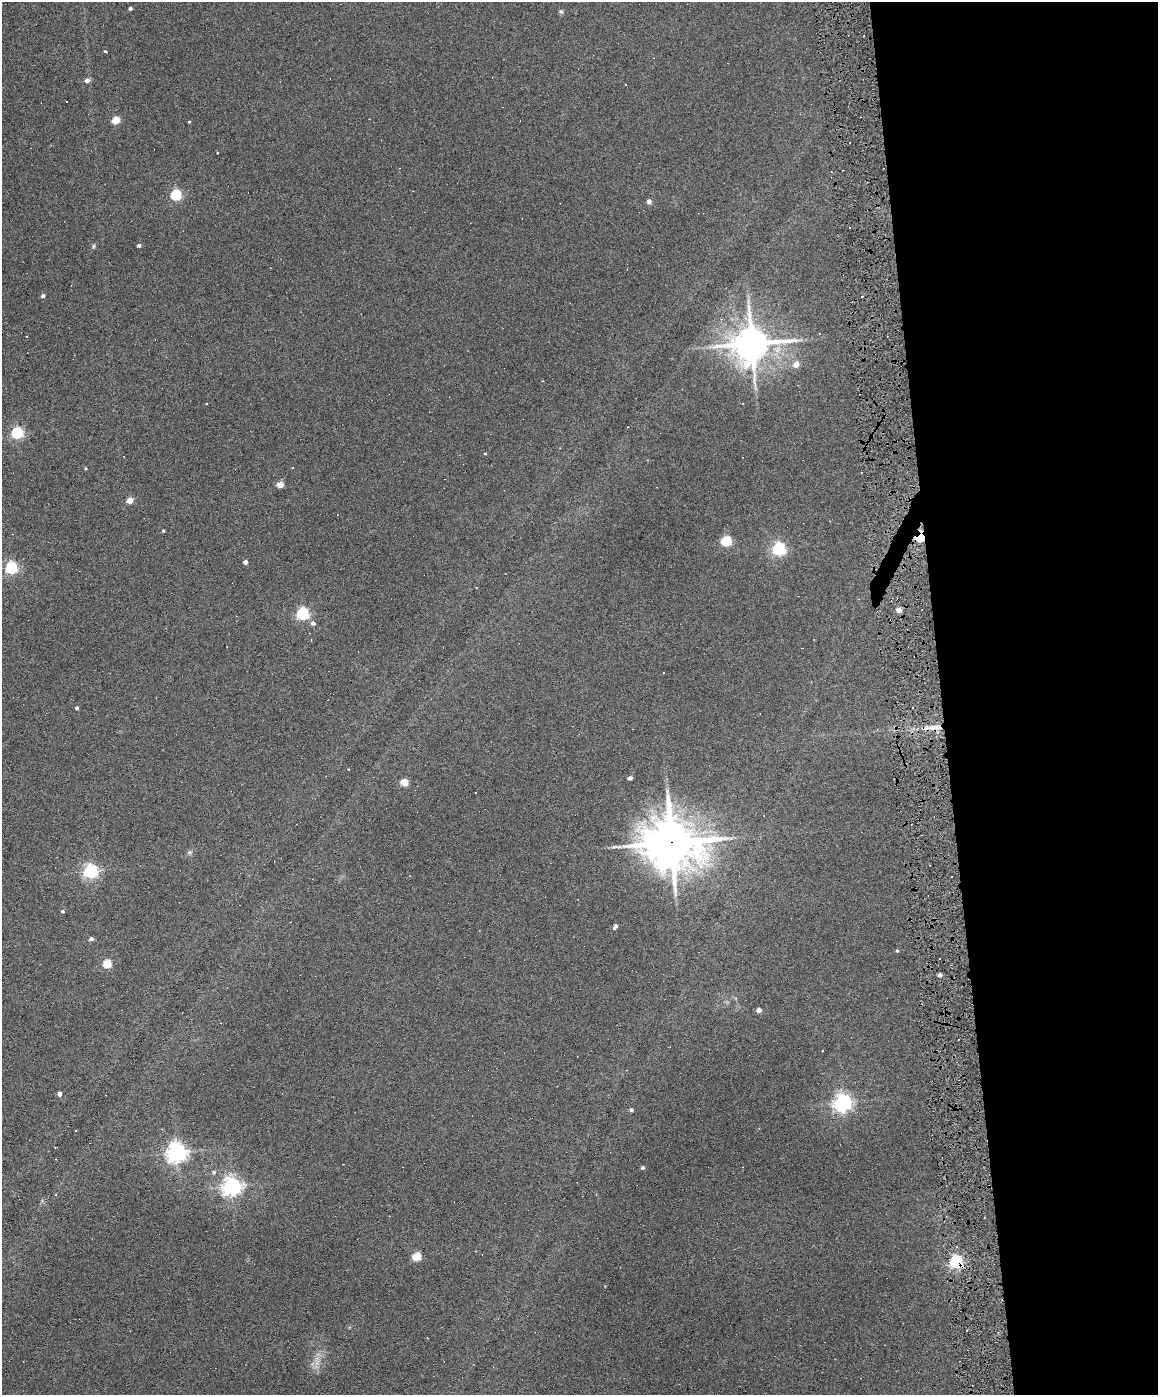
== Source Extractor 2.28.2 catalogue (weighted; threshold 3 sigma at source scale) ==
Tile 8 of 4 x 3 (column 4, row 2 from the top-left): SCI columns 3467-4622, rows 1632-3024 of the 4622 x 4551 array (HDU 1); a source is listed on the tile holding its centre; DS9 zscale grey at full resolution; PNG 1160 x 1397 px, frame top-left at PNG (2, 2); no overlay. Shown black and unused: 19% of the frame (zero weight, under 6 of 12 exposures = <1% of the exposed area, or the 3 px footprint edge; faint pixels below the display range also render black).
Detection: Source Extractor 2.28.2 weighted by HDU 2 'WHT'; one run over the whole footprint, this tile lists its part. Background 0.0669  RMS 0.0034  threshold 0.0138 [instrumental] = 3 sigma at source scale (4.09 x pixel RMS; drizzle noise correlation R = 1.36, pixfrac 0.8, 0.05/0.05 arcsec/px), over >= 5 px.
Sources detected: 80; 26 cosmic-ray / hot-pixel residue — not listed; the other 54 listed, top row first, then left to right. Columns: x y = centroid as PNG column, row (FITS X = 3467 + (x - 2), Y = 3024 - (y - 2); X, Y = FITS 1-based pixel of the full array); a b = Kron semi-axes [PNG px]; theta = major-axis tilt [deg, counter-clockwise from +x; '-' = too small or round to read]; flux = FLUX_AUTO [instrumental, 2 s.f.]
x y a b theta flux
130 8 3 3 - 0.67
561 12 6 5 - 0.53
105 52 3 3 - 1.9
87 80 5 5 - 1.3
116 120 5 4 - 8.4
189 122 3 3 - 0.26
217 153 3 2 - 0.23
176 195 5 5 - 29
649 201 4 4 - 1.4
139 245 4 3 - 0.69
93 246 7 4 70 0.47
43 296 5 4 - 0.8
862 296 3 2 - 0.36
752 344 12 11 - 780
796 364 5 5 - 3.2
206 403 3 3 - 0.46
17 433 5 5 - 37
485 453 4 3 - 0.23
280 485 4 4 - 5
130 500 5 4 - 4.5
163 531 3 3 - 0.41
920 537 5 4 - 28
726 541 6 5 - 21
779 549 6 6 - 61
245 562 4 4 - 1.3
11 568 5 5 - 45
899 610 4 4 - 2.9
302 614 5 5 - 46
313 623 6 5 - 1
77 708 4 3 - 0.81
348 769 3 3 - 0.26
630 778 5 3 - 0.96
404 782 5 4 - 6.8
672 843 18 16 -11 1300
190 852 6 5 - 0.58
90 871 6 5 - 80
62 911 4 3 - 0.51
615 927 6 4 53 0.94
91 939 4 4 - 1.1
897 951 4 4 - 0.34
107 964 5 4 - 13
940 975 4 4 - 1.1
759 1010 4 4 - 1.8
59 1094 4 4 - 1.4
843 1102 6 6 - 150
631 1110 4 3 - 0.75
162 1129 3 3 - 0.2
55 1147 3 2 - 0.33
177 1152 7 6 - 180
643 1168 4 4 - 0.75
214 1172 5 5 - 0.47
231 1186 7 6 - 160
417 1256 5 5 - 13
956 1261 6 5 - 64
Overlapping masked pixels (flux is a lower limit): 4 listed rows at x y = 920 537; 899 610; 672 843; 956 1261